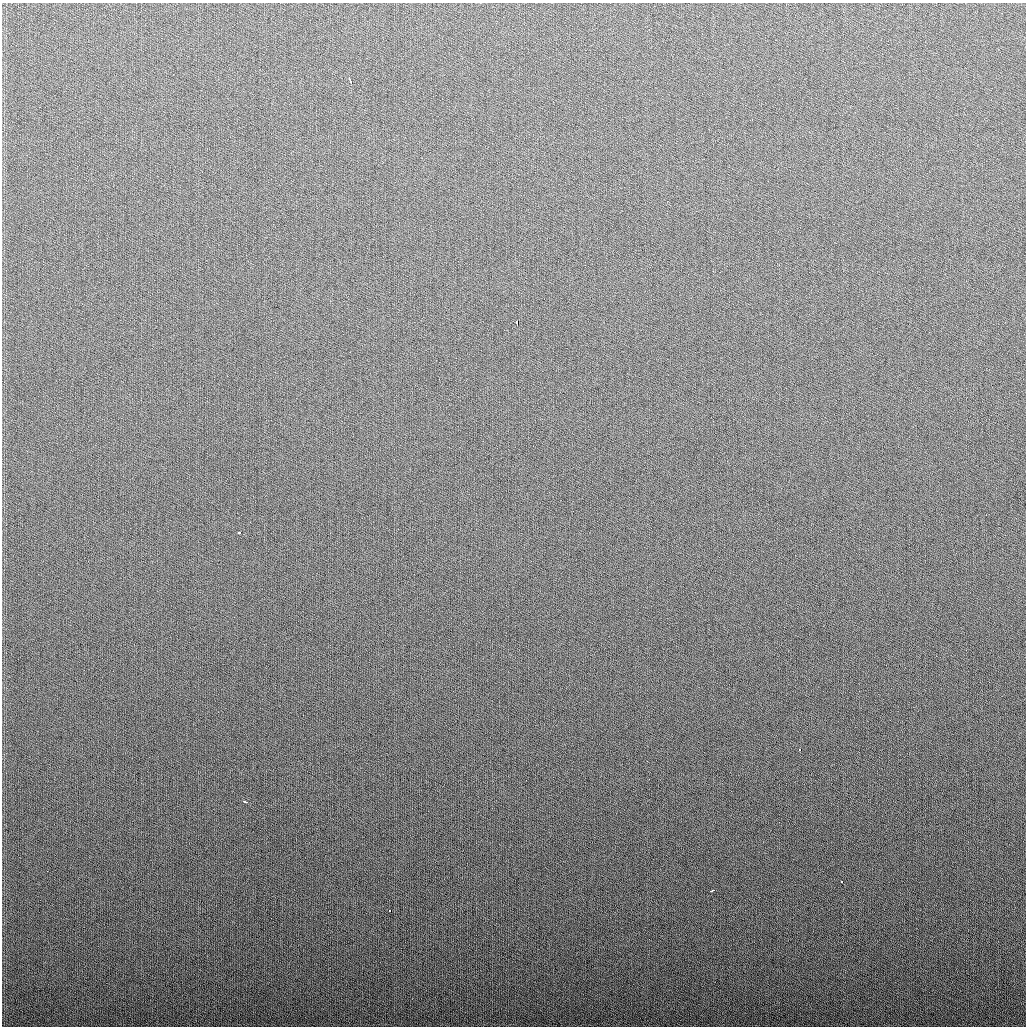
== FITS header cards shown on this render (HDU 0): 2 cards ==
NAXIS1  =                 1024
NAXIS2  =                 1024

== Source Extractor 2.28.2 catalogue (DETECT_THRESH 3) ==
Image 1024 x 1024 px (HDU 0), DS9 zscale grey, 1 PNG px = 1 image px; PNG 1028 x 1028 px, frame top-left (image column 1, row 1024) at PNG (2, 3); no overlay
Background 275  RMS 11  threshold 32.3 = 3 sigma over >= 5 px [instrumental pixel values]
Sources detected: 8; all 8 listed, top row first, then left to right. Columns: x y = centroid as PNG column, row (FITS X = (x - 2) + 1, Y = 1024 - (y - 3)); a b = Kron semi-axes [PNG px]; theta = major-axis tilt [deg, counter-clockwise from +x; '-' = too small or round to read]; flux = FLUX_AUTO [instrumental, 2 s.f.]
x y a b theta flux
350 81 6 3 -66 3000
517 322 4 3 - 5100
239 532 3 3 - 6500
800 750 3 3 - 2900
245 802 4 3 - 4000
841 882 3 3 - 1900
712 891 5 3 - 4600
389 910 3 3 - 3600